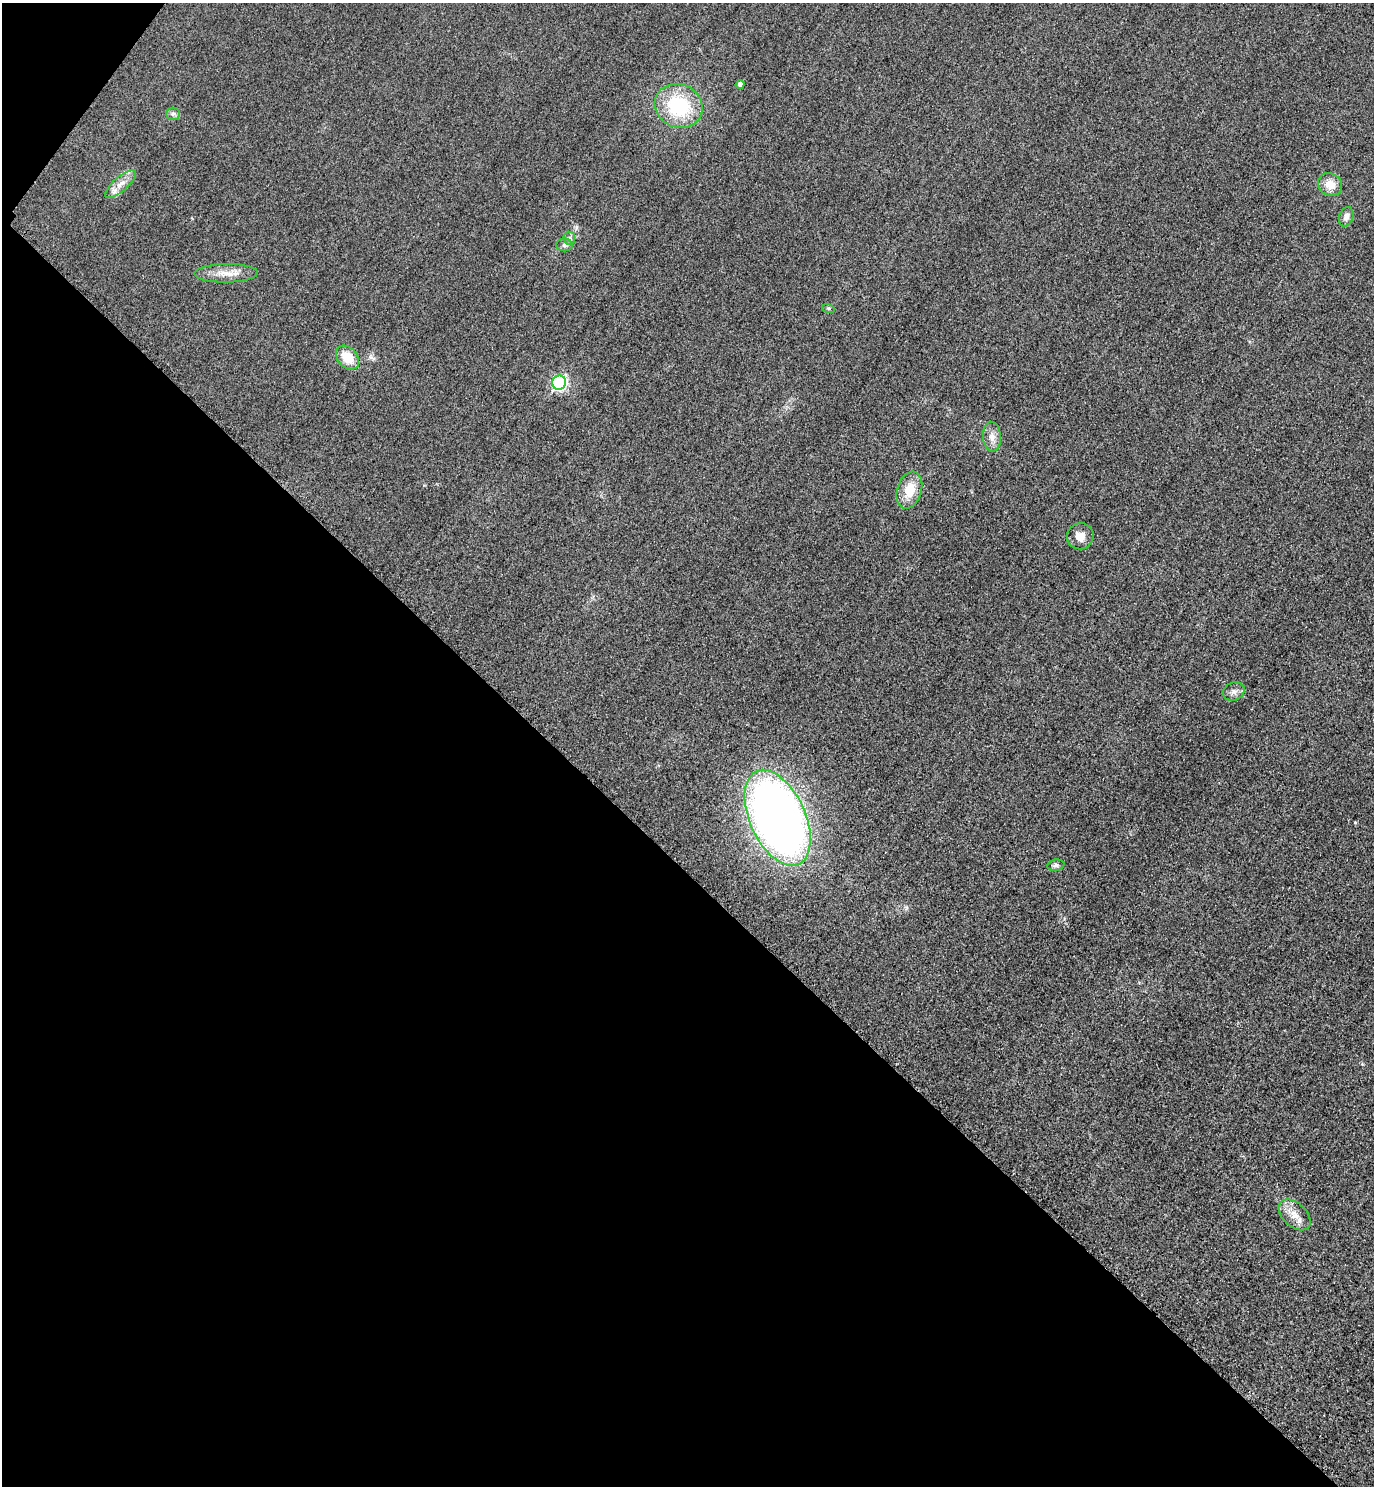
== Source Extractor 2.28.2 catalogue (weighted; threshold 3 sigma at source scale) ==
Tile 9 of 4 x 4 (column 1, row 3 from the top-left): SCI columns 325-1696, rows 1514-2997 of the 5996 x 5993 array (HDU 1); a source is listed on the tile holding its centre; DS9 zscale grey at full resolution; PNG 1376 x 1488 px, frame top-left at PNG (2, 3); each listed source drawn as its Kron ellipse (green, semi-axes under 4 px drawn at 4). Shown black and unused: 42% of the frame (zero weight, under 3 of 4 exposures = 3% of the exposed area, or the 3 px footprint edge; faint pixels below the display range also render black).
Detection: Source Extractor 2.28.2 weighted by HDU 2 'WHT'; one run over the whole footprint, this tile lists its part. Background 0.0506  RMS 0.017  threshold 0.0757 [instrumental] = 3 sigma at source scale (4.5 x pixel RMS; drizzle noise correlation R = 1.50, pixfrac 1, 0.05/0.05 arcsec/px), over >= 5 px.
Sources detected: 19; all 19 listed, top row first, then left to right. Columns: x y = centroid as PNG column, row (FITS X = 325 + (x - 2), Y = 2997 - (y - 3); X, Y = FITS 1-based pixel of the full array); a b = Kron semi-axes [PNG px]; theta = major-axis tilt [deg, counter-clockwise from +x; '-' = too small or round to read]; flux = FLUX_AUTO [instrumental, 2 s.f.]
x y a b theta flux
740 84 4 4 - 11
679 106 24 21 -26 120
173 114 6 6 - 4.1
121 184 19 7 41 16
1330 184 12 11 - 22
1346 217 10 7 70 8
569 238 6 6 - 4
564 245 8 6 0 5
226 273 32 9 1 24
828 308 6 4 -17 2.4
347 358 13 10 -48 36
559 383 7 6 - 360
992 437 15 9 -87 13
909 490 19 12 73 33
1080 536 13 13 - 17
1234 691 11 9 21 8.4
778 818 51 27 -66 1400
1056 865 8 5 9 4.1
1295 1215 19 11 -43 22